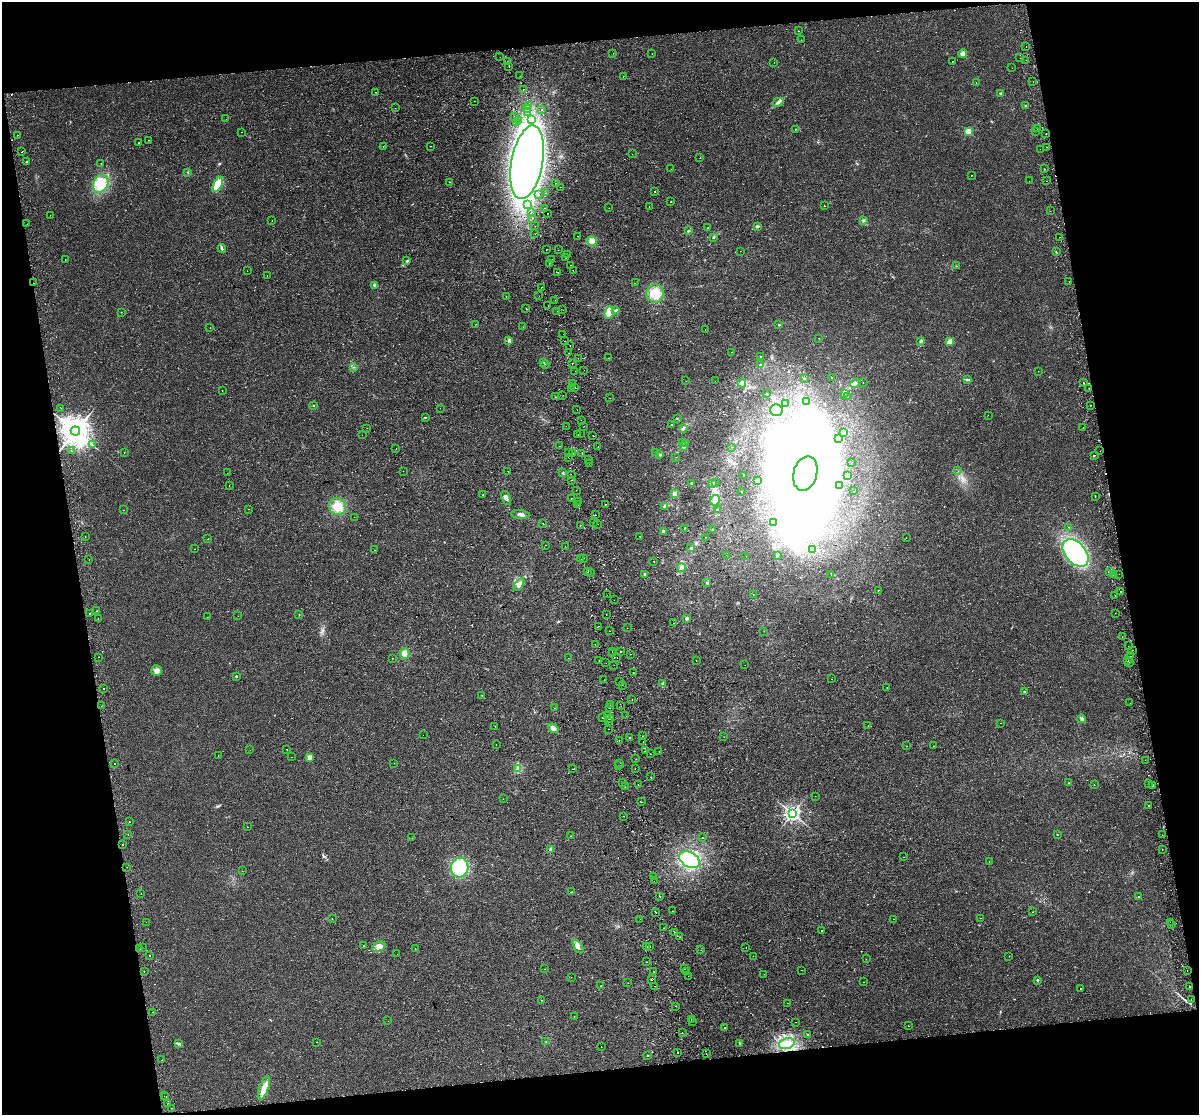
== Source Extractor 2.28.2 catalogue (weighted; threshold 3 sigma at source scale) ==
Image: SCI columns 57-4842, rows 35-4486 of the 4897 x 4562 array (HDU 1 of 3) = the unmasked area's bounding box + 8 px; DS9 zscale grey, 4 x 4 block average (1 PNG px = mean of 4 x 4 image px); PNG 1201 x 1117 px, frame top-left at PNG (2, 2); each listed source drawn as its Kron ellipse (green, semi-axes under 4 px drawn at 4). Shown black and unused: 21% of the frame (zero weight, under 2 of 3 exposures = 3% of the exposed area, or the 3 px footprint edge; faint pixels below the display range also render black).
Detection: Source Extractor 2.28.2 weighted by HDU 2 'WHT'. Background 0.00594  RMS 0.003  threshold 0.0137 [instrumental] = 3 sigma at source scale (4.5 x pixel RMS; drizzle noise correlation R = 1.50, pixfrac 1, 0.0396/0.0396 arcsec/px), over >= 5 px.
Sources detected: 675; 2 too faint to see at this stretch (4 x 4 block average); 84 inside a brighter object's white glare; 42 cosmic-ray / hot-pixel residue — neither listed nor drawn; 8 coinciding with a brighter row at this scale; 8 inside a brighter listed object's ellipse — not listed separately; of the other 531, all 500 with FLUX_AUTO >= 0.307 (the completeness limit of this list) listed and drawn (31 fainter detections not listed), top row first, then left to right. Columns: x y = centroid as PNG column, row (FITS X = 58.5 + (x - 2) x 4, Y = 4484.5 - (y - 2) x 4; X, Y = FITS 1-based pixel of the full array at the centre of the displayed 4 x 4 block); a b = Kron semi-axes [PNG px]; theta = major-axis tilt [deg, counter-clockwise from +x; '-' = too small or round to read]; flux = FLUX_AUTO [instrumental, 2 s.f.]
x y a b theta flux
799 31 2 2 - 0.73
801 40 2 2 - 0.84
1026 47 2 2 - 1
613 53 2 2 - 0.5
652 54 2 2 - 0.4
963 54 4 4 - 4.8
500 57 2 2 - 0.99
1020 58 2 2 - 1.4
1026 60 2 2 - 0.32
508 61 2 2 - 2.3
953 61 2 2 - 1.2
774 62 2 2 - 0.34
509 67 2 2 - 1.1
1012 68 2 2 - 0.47
520 76 2 2 - 0.82
623 76 2 2 - 2.6
1033 81 2 2 - 0.34
976 83 2 2 - 0.38
523 89 2 2 - 2.7
376 92 2 2 - 0.61
1001 93 3 2 - 1.3
474 101 2 2 - 0.46
778 102 5 3 - 4.2
529 105 2 2 - 1.7
1026 106 3 2 - 1.5
395 108 2 2 - 0.92
527 108 2 2 - 0.6
542 110 2 2 - 1.8
528 113 2 2 - 0.63
515 117 2 2 - 4.6
226 119 2 2 - 0.73
518 120 2 2 - 0.65
531 120 2 2 - 1.5
516 123 2 2 - 1.2
1037 128 2 2 - 1.4
795 129 2 2 - 0.63
1035 131 2 2 - 1.2
242 132 2 2 - 0.53
968 132 3 2 - 35
1046 134 2 2 - 0.88
17 135 2 2 - 1.8
149 140 2 2 - 0.81
139 143 2 2 - 1.3
431 146 2 2 - 0.69
383 147 2 2 - 0.38
1047 147 2 2 - 0.99
1040 149 2 2 - 0.47
22 152 2 2 - 6.7
632 154 2 2 - 0.31
700 158 2 2 - 0.71
26 162 2 2 - 1.6
527 162 37 15 79 990
101 164 2 2 - 0.78
671 169 2 2 - 0.38
1044 169 2 2 - 1.2
188 172 2 2 - 0.62
971 175 2 2 - 4.5
1029 181 2 2 - 0.7
1046 181 2 2 - 1.1
449 182 2 2 - 1.4
555 183 2 2 - 0.5
101 184 9 7 57 25
218 184 8 4 62 32
560 187 2 2 - 0.5
654 191 2 2 - 1.1
546 193 2 2 - 1.6
538 194 2 2 - 0.4
671 202 2 2 - 1.6
528 205 2 2 - 1.5
824 206 2 2 - 1
649 207 2 2 - 1.3
544 208 2 2 - 9.7
609 208 2 2 - 0.49
1050 211 2 2 - 0.61
531 213 2 2 - 13
547 213 2 2 - 3.8
50 215 2 2 - 0.35
532 218 2 2 - 4.1
272 221 2 2 - 0.54
863 221 3 2 - 1.1
27 224 2 2 - 0.34
535 226 2 2 - 0.65
757 226 3 3 - 2.6
708 228 2 2 - 0.7
688 231 2 2 - 1.7
535 234 2 2 - 2.3
577 236 2 2 - 0.46
713 237 2 2 - 1.3
1059 237 2 2 - 1
592 241 5 4 - 7
222 248 4 2 - 2.5
546 249 2 2 - 1.3
558 250 2 2 - 0.37
740 251 2 2 - 0.73
1056 252 2 2 - 1.7
567 254 2 2 - 0.43
566 258 2 2 - 1.3
65 259 2 2 - 0.35
551 259 2 2 - 1.2
406 261 2 2 - 1.5
549 264 2 2 - 1.4
571 265 2 2 - 0.99
957 266 2 2 - 0.65
573 270 2 2 - 12
247 271 2 2 - 0.35
558 272 2 2 - 0.5
267 275 2 2 - 0.7
1069 281 2 2 - 1.1
34 283 2 2 - 2.5
635 283 2 2 - 0.45
375 285 3 3 - 3.6
541 287 2 2 - 1.2
655 293 9 9 - 28
539 296 2 2 - 1.3
506 297 2 2 - 0.46
555 300 2 2 - 2.2
548 306 2 2 - 1.8
526 309 2 2 - 0.75
563 310 2 2 - 0.43
615 310 3 2 - 2.2
557 311 2 2 - 0.72
121 312 2 2 - 0.68
609 313 6 4 81 30
476 324 2 2 - 0.34
779 325 2 2 - 1.1
523 327 2 2 - 1
210 328 2 2 - 1.4
705 329 2 2 - 0.35
563 334 2 2 - 2.2
819 338 2 2 - 0.35
509 340 4 3 - 2.7
564 341 2 2 - 3.4
921 341 3 2 - 1.7
950 341 2 2 - 20
570 346 2 2 - 0.96
731 352 2 2 - 0.58
568 353 2 2 - 5.3
761 356 2 2 - 0.55
578 358 2 2 - 1.3
608 358 2 2 - 0.49
544 362 2 2 - 0.77
572 363 2 2 - 8.1
545 365 2 2 - 0.62
760 365 2 2 - 1.1
353 367 2 2 - 0.71
584 370 2 2 - 0.32
575 371 2 2 - 0.61
1038 371 2 2 - 0.41
831 377 2 2 - 1.3
804 378 2 2 - 0.93
968 380 4 2 - 2.6
686 381 2 2 - 0.4
715 381 2 2 - 0.45
573 383 2 2 - 0.38
742 383 4 2 - 3.3
855 383 5 2 - 3.4
863 383 2 2 - 0.34
1083 383 2 2 - 0.52
571 388 2 2 - 3.2
575 388 2 2 - 0.88
1089 388 2 2 - 1.4
222 391 2 2 - 0.46
767 393 2 2 - 0.68
844 393 3 2 - 1.9
563 395 2 2 - 1.5
848 396 2 2 - 1.2
556 397 2 2 - 0.48
610 398 2 2 - 0.35
807 401 2 2 - 1.4
785 403 2 2 - 0.59
313 405 2 2 - 0.85
1090 405 2 2 - 0.67
61 408 2 2 - 0.37
440 408 2 2 - 1.3
577 410 2 2 - 1.5
776 410 6 5 - 18
988 415 2 2 - 0.32
425 417 2 2 - 1.8
677 419 2 2 - 0.51
581 420 2 2 - 1.1
671 425 2 2 - 0.64
566 426 2 2 - 1.5
584 426 2 2 - 0.81
1083 427 2 2 - 0.94
367 428 2 2 - 3
684 429 3 2 - 2
75 431 5 4 - 3100
580 433 2 2 - 1.1
844 433 3 2 - 2.3
578 434 2 2 - 7
362 435 2 2 - 0.55
593 436 2 2 - 1.9
838 438 2 2 - 0.7
682 442 4 2 - 2.3
686 443 4 2 - 2.7
92 445 2 2 - 1
560 446 2 2 - 0.44
598 447 2 2 - 2.3
683 447 3 2 - 1.7
731 447 2 2 - 0.42
396 448 2 2 - 0.99
71 451 2 2 - 0.59
1100 451 2 2 - 0.62
124 452 2 2 - 0.42
569 452 2 2 - 0.5
582 453 2 2 - 19
656 453 2 2 - 0.41
573 454 2 2 - 2.5
660 455 3 3 - 1.9
1094 455 2 2 - 7.2
568 457 2 2 - 0.75
676 457 2 2 - 0.42
588 460 2 2 - 0.67
589 463 2 2 - 1.4
851 463 2 2 - 0.47
403 471 2 2 - 0.32
508 471 2 2 - 1
958 471 2 2 - 0.33
563 472 2 2 - 1
227 473 2 2 - 0.34
805 473 17 12 75 1100
571 474 2 2 - 1.2
743 475 2 2 - 0.74
848 476 4 3 - 8.4
571 480 2 2 - 0.52
758 480 4 2 - 1.7
692 483 2 2 - 1.5
715 483 2 2 - 0.54
712 484 2 2 - 0.85
229 486 2 2 - 0.62
840 486 2 2 - 0.99
576 490 2 2 - 1.7
741 491 2 2 - 0.85
854 491 2 2 - 1.7
675 494 4 3 - 8.8
483 495 2 2 - 0.76
1095 496 2 2 - 2.4
506 498 7 3 -64 7.6
572 498 2 2 - 0.81
715 500 5 3 - 11
579 501 2 2 - 0.36
578 504 2 2 - 1.4
606 504 2 2 - 2
337 506 9 8 - 21
665 507 3 2 - 2.6
248 509 2 2 - 0.78
123 510 2 2 - 1
717 510 2 2 - 1.5
520 514 9 3 -5 6.3
595 515 2 2 - 12
354 517 2 2 - 0.35
543 523 2 2 - 0.71
594 523 2 2 - 1.8
773 523 2 2 - 1.1
598 524 2 2 - 0.37
580 526 2 2 - 0.62
1069 527 2 2 - 0.66
684 528 2 2 - 0.7
713 530 2 2 - 1.7
664 531 3 2 - 5.3
85 536 2 2 - 0.42
640 536 2 2 - 1.2
705 537 2 2 - 0.6
906 537 2 2 - 1.6
208 539 2 2 - 1.6
545 545 2 2 - 0.82
565 546 2 2 - 0.45
691 548 3 3 - 2.8
195 549 2 2 - 0.44
812 549 3 2 - 1.6
374 550 2 2 - 2.2
1075 553 16 10 -48 240
726 555 2 2 - 0.33
777 555 3 2 - 2
746 557 2 2 - 0.37
583 558 2 2 - 0.62
89 559 2 2 - 0.57
581 559 2 2 - 1.2
654 561 2 2 - 1.7
681 568 4 3 - 3.8
1110 571 2 2 - 1.1
588 572 2 2 - 1.3
590 572 2 2 - 2.1
645 574 4 2 - 2.2
1119 574 2 2 - 1.3
831 575 2 2 - 0.33
1113 575 2 2 - 0.39
707 583 2 2 - 1.4
519 584 7 4 56 7.7
878 590 2 2 - 1.5
1120 591 2 2 - 1.4
607 595 2 2 - 0.92
753 595 2 2 - 0.42
1115 595 2 2 - 1.2
614 600 2 2 - 1.4
97 611 2 2 - 1.2
89 613 2 2 - 2.6
1115 613 2 2 - 0.34
299 614 2 2 - 3.3
606 614 2 2 - 0.38
238 616 2 2 - 0.42
207 617 2 2 - 0.36
98 619 2 2 - 0.47
687 619 3 3 - 2.5
674 623 2 2 - 2.3
598 626 2 2 - 0.31
627 628 2 2 - 0.64
609 631 2 2 - 1.7
764 631 2 2 - 1.2
1122 637 2 2 - 1.2
595 644 2 2 - 0.52
1128 646 2 2 - 1.2
1132 650 2 2 - 1.9
612 652 2 2 - 1.7
620 652 2 2 - 5.9
404 653 5 5 - 7.9
613 654 2 2 - 0.38
631 654 2 2 - 1.9
1131 656 2 2 - 0.31
98 657 2 2 - 4.5
393 658 2 2 - 0.45
568 658 2 2 - 0.61
617 658 2 2 - 0.93
696 660 2 2 - 0.34
1128 660 2 2 - 0.49
599 661 2 2 - 0.35
1129 662 2 2 - 1.5
606 663 2 2 - 2
614 665 2 2 - 0.55
745 665 2 2 - 1.4
156 671 5 5 - 8.5
633 673 2 2 - 1.6
236 676 2 2 - 3.4
831 679 2 2 - 0.79
604 680 2 2 - 0.6
620 682 2 2 - 1.1
663 684 4 3 - 3.1
622 685 2 2 - 1.5
104 688 2 2 - 0.76
887 688 2 2 - 0.33
1024 691 2 2 - 2.1
482 695 2 2 - 3.2
632 699 2 2 - 0.48
1130 703 2 2 - 1.3
610 705 2 2 - 0.37
101 706 2 2 - 0.48
621 706 2 2 - 2.1
554 708 2 2 - 0.34
610 708 2 2 - 1.7
608 716 2 2 - 3.5
626 716 2 2 - 0.7
602 718 2 2 - 1
610 718 2 2 - 14
1081 719 4 3 - 3.4
609 722 2 2 - 3.9
1000 723 2 2 - 0.4
868 725 2 2 - 0.35
495 726 2 2 - 0.37
553 728 5 3 - 7.6
609 729 2 2 - 0.33
423 735 2 2 - 0.75
643 736 2 2 - 5.4
630 737 2 2 - 1.5
724 737 2 2 - 1.2
619 740 2 2 - 1.7
643 742 2 2 - 1.3
496 744 2 2 - 1.8
906 746 2 2 - 0.45
934 746 2 2 - 0.43
287 749 2 2 - 0.77
250 750 2 2 - 1.4
645 751 2 2 - 0.34
659 751 2 2 - 0.57
650 754 2 2 - 0.68
218 756 2 2 - 1.1
292 757 2 2 - 0.79
309 757 2 2 - 36
636 759 2 2 - 0.67
1145 760 2 2 - 5.1
394 763 2 2 - 0.45
620 763 2 2 - 0.69
114 764 2 2 - 1.4
618 766 2 2 - 0.56
635 768 2 2 - 0.86
518 769 2 2 - 1.3
573 769 2 2 - 0.68
651 777 2 2 - 3.3
622 783 2 2 - 0.5
1069 783 2 2 - 0.73
1148 783 2 2 - 1.4
638 784 2 2 - 1.4
1094 784 2 2 - 0.43
1153 785 2 2 - 4.7
625 787 2 2 - 0.48
815 796 2 2 - 0.36
503 799 2 2 - 0.64
641 802 2 2 - 1.9
1148 806 2 2 - 1.8
792 814 3 3 - 480
624 816 2 2 - 3.3
129 821 2 2 - 7.6
247 827 2 2 - 0.37
128 834 2 2 - 0.51
1057 835 2 2 - 1.2
1162 835 2 2 - 0.33
570 836 2 2 - 0.36
412 838 2 2 - 0.7
702 838 2 2 - 2.3
123 845 2 2 - 2.5
551 849 3 2 - 4.7
1162 850 2 2 - 0.86
903 857 2 2 - 1.2
690 860 11 7 -29 53
989 861 2 2 - 0.38
127 867 2 2 - 0.62
460 868 10 9 - 81
242 871 2 2 - 0.76
654 877 2 2 - 0.53
654 881 2 2 - 1.3
572 892 2 2 - 0.67
141 894 2 2 - 2.2
660 896 2 2 - 1.7
1138 897 2 2 - 0.79
673 911 2 2 - 0.44
656 912 2 2 - 5.2
1033 912 2 2 - 0.59
980 918 2 2 - 0.95
332 919 2 2 - 1.1
640 919 2 2 - 0.78
894 919 2 2 - 0.45
146 922 2 2 - 0.46
1170 922 2 2 - 0.88
1172 924 2 2 - 12
664 928 2 2 - 1.5
821 931 2 2 - 4.8
674 932 2 2 - 4.3
680 937 2 2 - 0.84
364 946 2 2 - 0.37
647 946 2 2 - 1.1
379 947 7 4 28 11
578 947 7 3 -59 5.7
649 947 2 2 - 11
142 948 2 2 - 0.57
415 948 2 2 - 0.43
746 948 2 2 - 2.2
139 949 2 2 - 0.4
701 950 2 2 - 0.31
397 954 2 2 - 0.34
150 956 2 2 - 2.2
753 956 2 2 - 0.82
1009 956 2 2 - 0.42
866 959 2 2 - 0.32
646 962 2 2 - 0.52
545 969 2 2 - 0.88
684 969 2 2 - 10
801 970 2 2 - 0.35
144 971 2 2 - 1.2
654 971 2 2 - 3.1
687 971 2 2 - 1.2
1187 971 2 2 - 0.77
764 974 2 2 - 0.35
688 976 2 2 - 0.49
571 977 2 2 - 0.47
651 980 2 2 - 2.4
1037 980 2 2 - 2.4
864 982 2 2 - 3.6
628 983 2 2 - 0.68
601 986 2 2 - 0.68
655 986 2 2 - 2.8
1189 986 2 2 - 3.9
1080 988 2 2 - 0.66
542 1000 2 2 - 0.43
1191 1000 2 2 - 0.59
788 1003 2 2 - 0.34
676 1006 2 2 - 1.1
153 1012 2 2 - 0.39
574 1017 2 2 - 1.1
691 1019 2 2 - 0.56
388 1021 2 2 - 0.32
692 1022 2 2 - 12
795 1022 2 2 - 0.39
908 1026 2 2 - 0.8
725 1028 2 2 - 2.1
682 1033 2 2 - 0.44
807 1034 2 2 - 1.7
546 1041 2 2 - 0.6
317 1042 2 2 - 0.54
179 1043 4 2 - 1.7
740 1043 3 2 - 1.3
787 1043 8 5 17 16
601 1047 2 2 - 1.2
677 1052 2 2 - 6.1
706 1054 2 2 - 0.54
648 1055 2 2 - 1.3
162 1060 2 2 - 0.49
264 1088 12 4 70 17
164 1096 2 2 - 8.1
166 1097 2 2 - 1
168 1103 2 2 - 0.62
171 1108 2 2 - 0.73
Overlapping masked pixels (flux is a lower limit): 1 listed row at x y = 34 283
Diffuse or blended objects may show on this block-average render without a row.